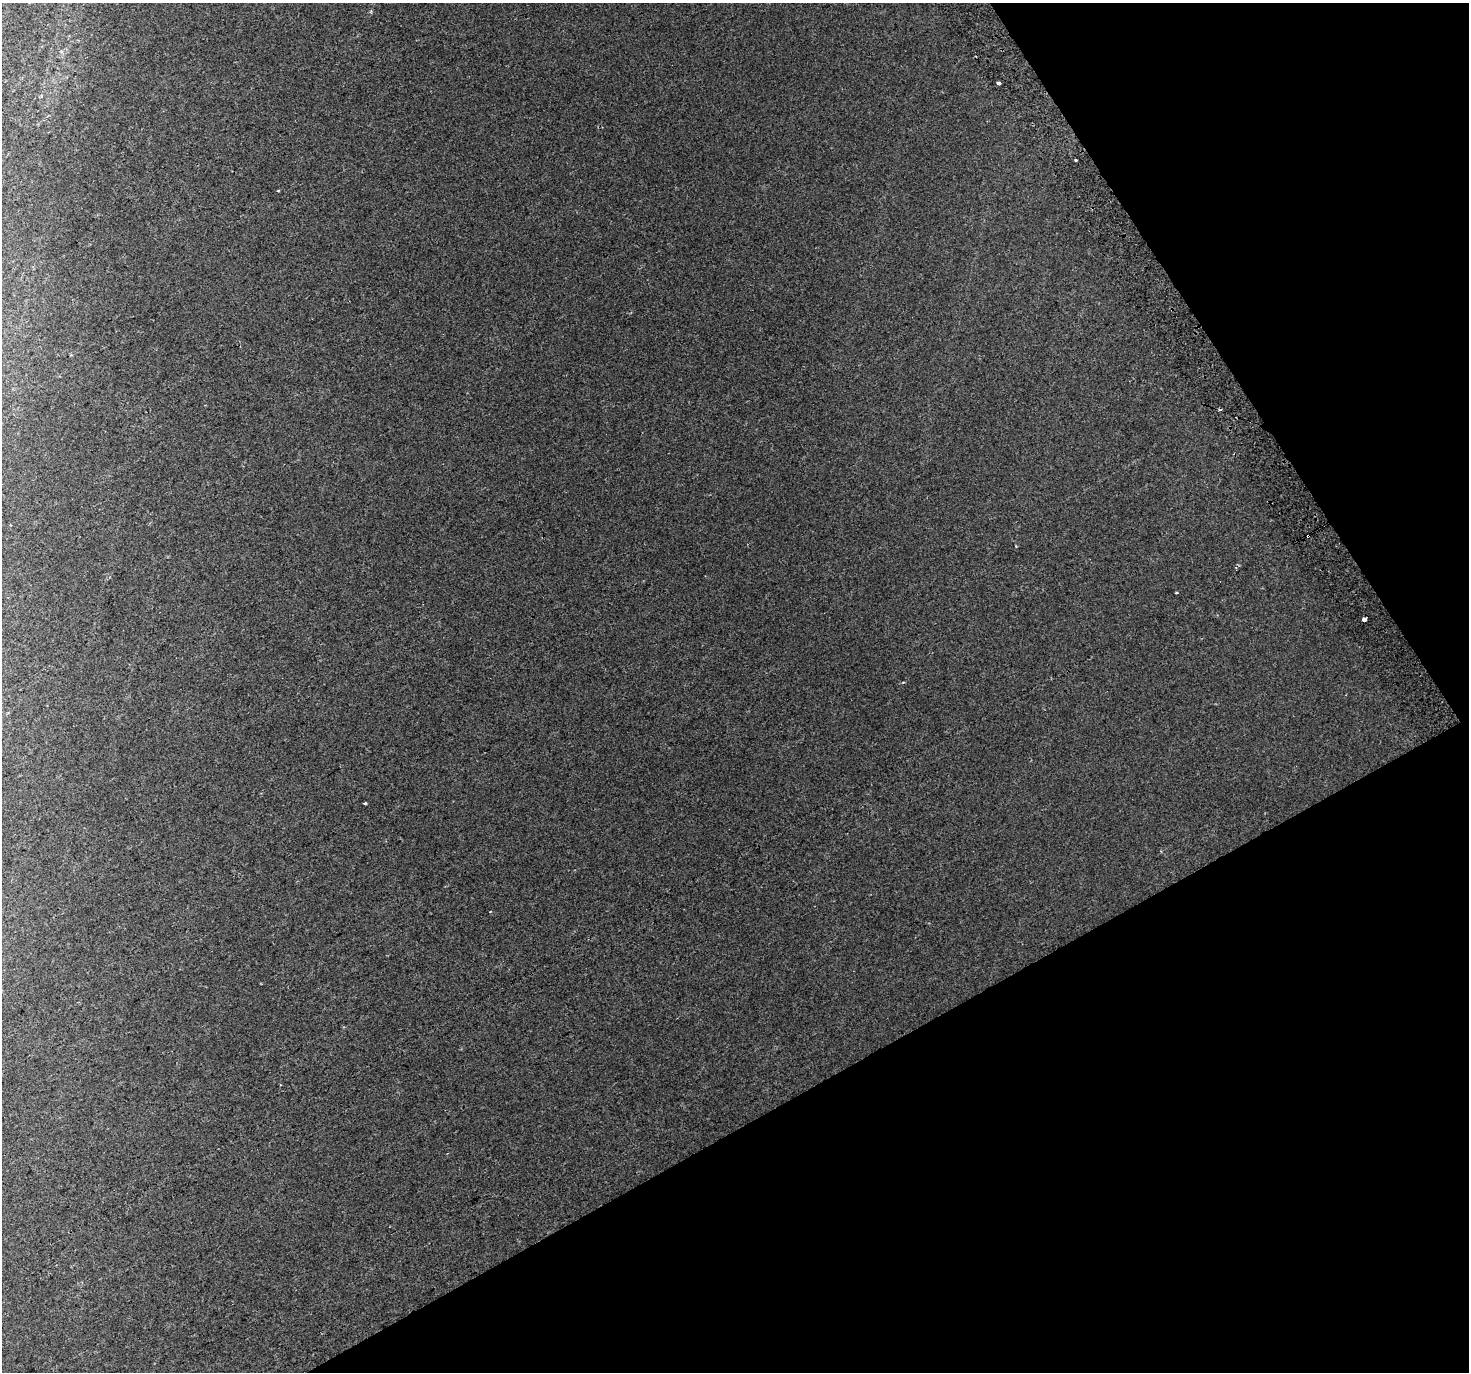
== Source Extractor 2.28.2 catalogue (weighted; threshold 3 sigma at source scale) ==
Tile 12 of 4 x 4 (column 4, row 3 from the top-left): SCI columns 4441-5907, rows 1569-2938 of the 5943 x 5816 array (HDU 1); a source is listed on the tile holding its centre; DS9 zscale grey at full resolution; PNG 1471 x 1374 px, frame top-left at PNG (2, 3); no overlay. Shown black and unused: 28% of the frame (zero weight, under 2 of 3 exposures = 3% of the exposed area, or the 3 px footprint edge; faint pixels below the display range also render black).
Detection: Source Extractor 2.28.2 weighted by HDU 2 'WHT'; one run over the whole footprint, this tile lists its part. Background 0.0214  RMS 0.0069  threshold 0.0309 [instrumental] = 3 sigma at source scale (4.5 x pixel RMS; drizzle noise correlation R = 1.50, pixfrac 1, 0.0396/0.0396 arcsec/px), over >= 5 px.
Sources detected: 6; all 6 listed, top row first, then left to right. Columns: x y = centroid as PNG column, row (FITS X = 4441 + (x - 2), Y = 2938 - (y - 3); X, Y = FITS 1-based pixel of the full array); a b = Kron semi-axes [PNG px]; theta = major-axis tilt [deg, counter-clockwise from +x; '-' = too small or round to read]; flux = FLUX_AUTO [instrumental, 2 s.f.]
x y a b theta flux
999 83 3 3 - 3.9
1076 160 3 2 - 3.4
1308 536 3 3 - 2.4
1176 592 3 3 - 1.9
1364 619 3 3 - 41
365 804 3 3 - 2
Overlapping masked pixels (flux is a lower limit): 1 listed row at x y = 1308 536